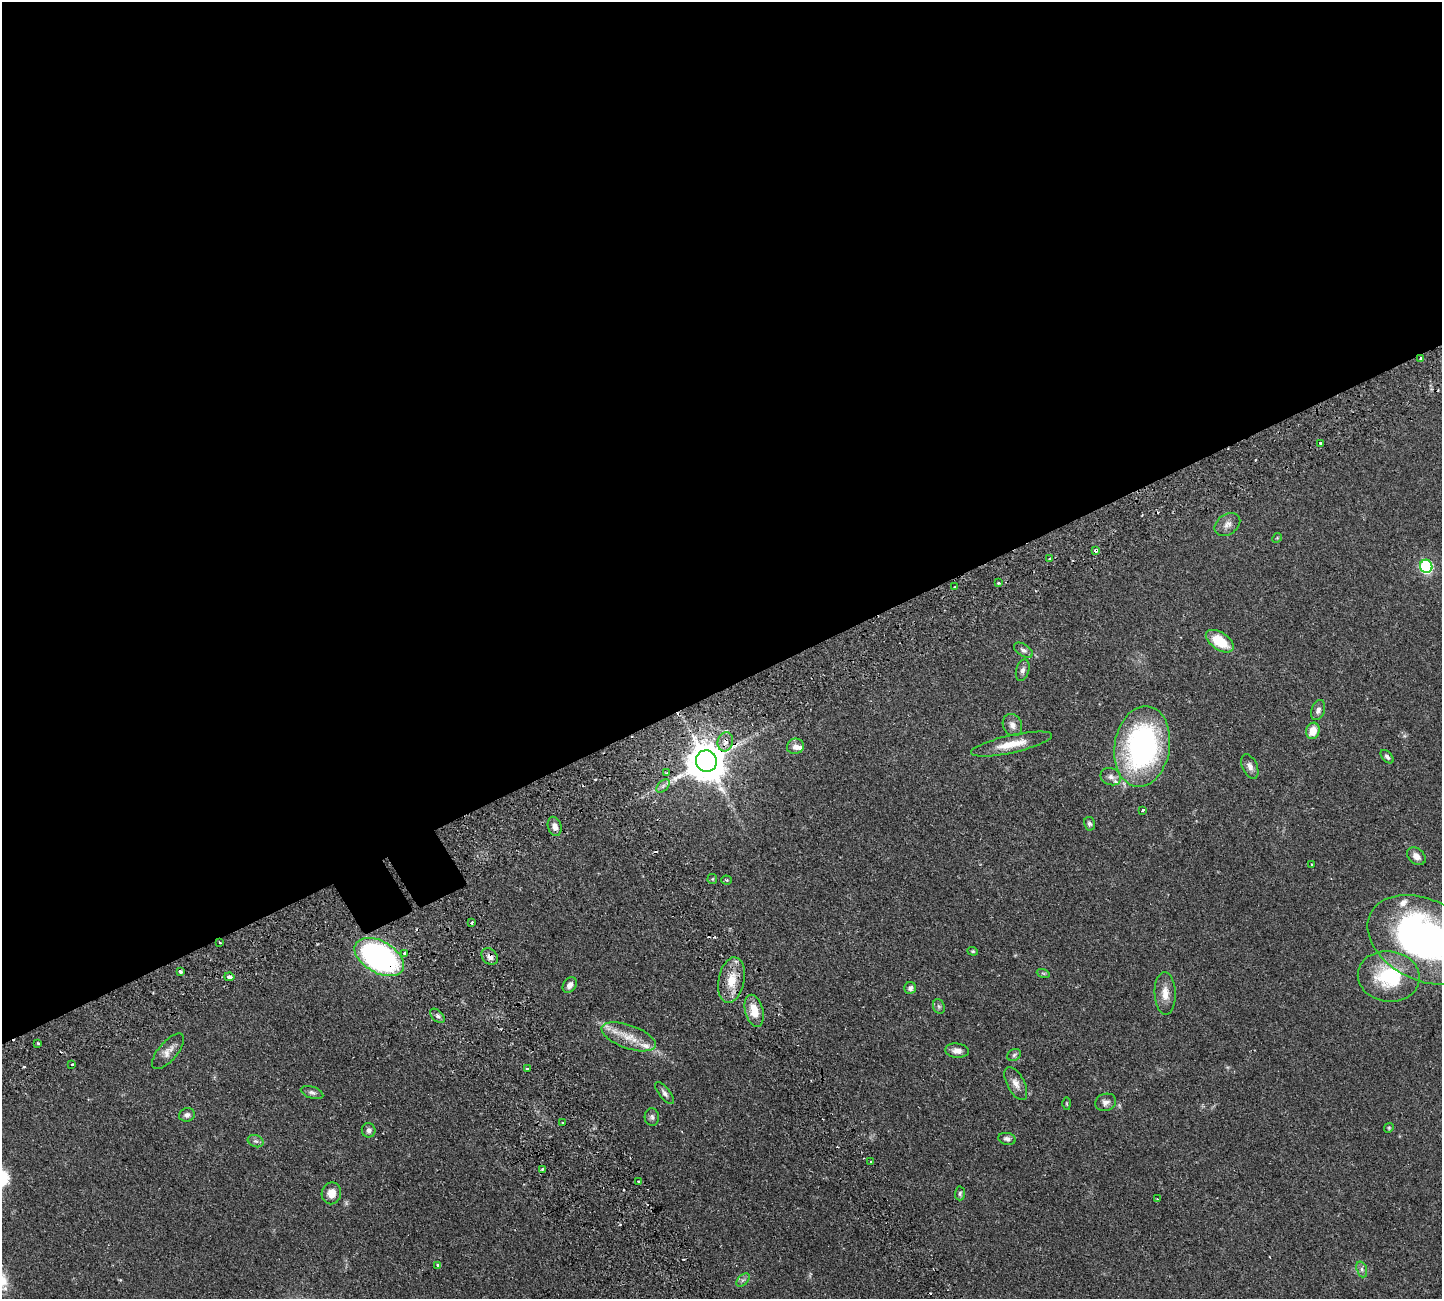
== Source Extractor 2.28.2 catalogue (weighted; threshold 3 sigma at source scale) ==
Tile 2 of 4 x 4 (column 2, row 1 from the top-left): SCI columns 1669-3108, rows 4233-5529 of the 6326 x 6317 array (HDU 1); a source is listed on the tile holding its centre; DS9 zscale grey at full resolution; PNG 1444 x 1301 px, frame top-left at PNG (2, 2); each listed source drawn as its Kron ellipse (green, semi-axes under 4 px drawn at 4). Shown black and unused: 54% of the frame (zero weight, under 2 of 3 exposures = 12% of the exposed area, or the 3 px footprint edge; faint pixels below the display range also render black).
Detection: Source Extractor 2.28.2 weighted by HDU 2 'WHT'; one run over the whole footprint, this tile lists its part. Background 0.0536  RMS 0.0052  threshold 0.0233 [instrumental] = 3 sigma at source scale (4.5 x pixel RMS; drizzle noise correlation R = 1.50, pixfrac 1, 0.05/0.05 arcsec/px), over >= 5 px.
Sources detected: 96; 2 too faint to see at this stretch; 12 cosmic-ray / hot-pixel residue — neither listed nor drawn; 4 inside a brighter listed object's ellipse — not listed separately; the other 78 listed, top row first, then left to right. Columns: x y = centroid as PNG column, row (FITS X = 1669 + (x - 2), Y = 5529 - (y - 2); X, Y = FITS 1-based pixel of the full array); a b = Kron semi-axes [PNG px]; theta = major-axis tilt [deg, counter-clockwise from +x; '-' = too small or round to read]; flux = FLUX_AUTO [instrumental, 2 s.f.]
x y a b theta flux
1421 359 4 3 - 2.7
1320 443 3 3 - 2.5
1227 524 14 10 36 3
1277 538 5 4 - 0.56
1096 551 4 3 - 1.5
1050 559 3 3 - 1.5
1426 566 7 6 - 62
998 583 3 3 - 0.78
955 587 3 2 - 0.38
1220 641 16 8 -34 14
1023 650 10 6 -34 1.4
1023 670 11 6 74 1.9
1318 710 10 6 71 2
1012 725 11 9 -63 2.8
1313 731 8 6 73 6.9
725 742 10 7 75 3
1011 744 41 9 12 10
795 746 8 7 - 2.9
1142 746 40 27 81 110
1387 757 8 5 -48 1.2
706 761 11 10 - 1500
1250 766 13 7 -66 2.5
667 773 3 3 - 0.4
1111 777 10 8 -21 2.4
663 786 8 5 46 1.3
1143 810 3 2 - 1.1
1089 824 7 5 -76 1.2
555 826 10 6 -73 2.9
1416 856 10 7 -41 3.1
1312 865 3 3 - 0.41
712 879 5 4 - 0.53
727 880 5 4 - 0.64
472 923 3 3 - 1.6
1424 940 60 40 -26 190
220 943 3 3 - 0.68
973 951 5 4 - 0.57
405 953 3 3 - 4.2
379 957 27 16 -30 140
490 957 9 7 -47 2.5
180 971 4 3 - 1.9
1043 973 6 4 -19 0.63
1389 976 31 25 -7 31
229 977 5 3 - 4.7
731 980 23 13 79 10
570 985 8 6 54 2.6
910 988 6 6 - 1.6
1165 993 21 10 -88 5.6
939 1006 7 5 -68 1
754 1011 16 9 -75 8
437 1016 8 5 -44 1.4
629 1037 28 11 -20 9.6
38 1043 3 2 - 0.8
168 1051 22 9 50 4
957 1051 12 7 -7 3
1014 1055 7 5 29 1.1
71 1064 3 3 - 1.1
527 1069 3 3 - 0.96
1016 1083 18 8 -62 3.7
312 1092 12 6 -18 1.6
665 1093 13 5 -52 1.8
1106 1102 10 8 18 2.2
1067 1103 6 3 -90 0.47
187 1115 8 6 20 1.8
652 1117 9 7 -86 1.3
562 1123 3 2 - 0.78
1389 1128 5 4 - 0.55
369 1130 7 7 - 1.9
1007 1139 9 6 -10 1.5
256 1141 8 6 -19 1.3
871 1162 3 3 - 0.46
542 1169 4 3 - 0.57
638 1182 3 3 - 1.2
331 1193 11 9 79 4.5
960 1193 7 5 87 0.91
1157 1199 3 2 - 0.47
438 1265 4 3 - 0.86
1362 1269 8 5 -71 1.2
743 1280 8 5 44 1.2
Overlapping masked pixels (flux is a lower limit): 7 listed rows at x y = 1421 359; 1096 551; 725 742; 706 761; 220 943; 379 957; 490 957
Isophote crosses this tile's border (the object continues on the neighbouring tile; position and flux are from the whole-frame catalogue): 1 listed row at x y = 1424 940